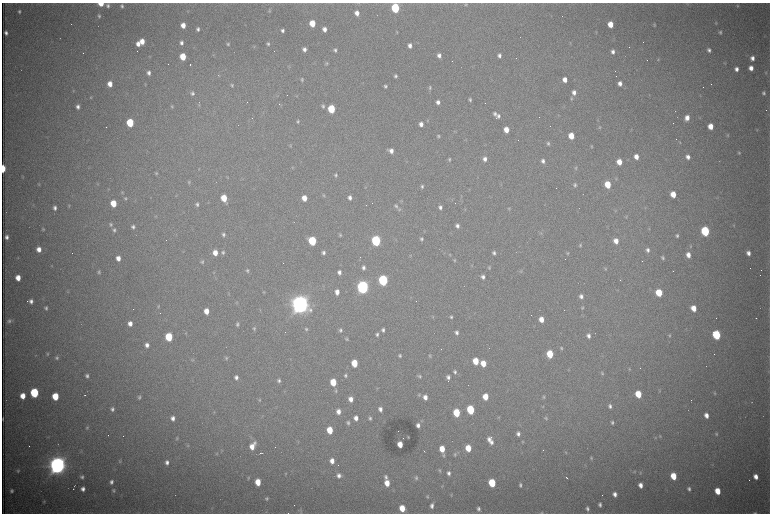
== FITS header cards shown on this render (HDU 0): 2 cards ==
NAXIS1  =                 1536 /fastest changing axis
NAXIS2  =                 1023 /next to fastest changing axis

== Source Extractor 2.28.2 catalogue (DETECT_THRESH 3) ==
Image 1536 x 1023 px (HDU 0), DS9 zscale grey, zoomed out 1/2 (1 PNG px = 2 x 2 image px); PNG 772 x 516 px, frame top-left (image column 1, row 1022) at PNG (2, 3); no overlay
Background 3120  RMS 34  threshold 103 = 3 sigma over >= 5 px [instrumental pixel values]
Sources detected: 455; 95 cannot appear on this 1/2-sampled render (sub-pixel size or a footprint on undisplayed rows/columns) and are not listed; the other 360 listed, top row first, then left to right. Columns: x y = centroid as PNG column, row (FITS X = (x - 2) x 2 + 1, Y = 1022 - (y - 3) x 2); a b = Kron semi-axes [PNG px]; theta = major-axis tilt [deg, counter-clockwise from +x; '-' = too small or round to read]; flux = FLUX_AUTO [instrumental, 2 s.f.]
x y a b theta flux
358 3 4 2 - 4.9e+03
101 4 4 3 - 1.2e+05
466 4 4 4 - 8.6e+03
687 4 4 3 - 4.8e+03
108 5 5 4 - 1.8e+04
122 6 5 4 - 1.7e+04
738 6 4 4 - 8.6e+03
395 8 5 4 - 7.0e+05
269 10 6 4 63 1.2e+04
19 12 4 3 - 1.3e+04
357 13 5 4 - 5.2e+04
99 16 5 4 - 1.5e+04
312 23 5 4 - 1.7e+05
716 23 4 4 - 7.3e+03
610 24 5 4 - 1.2e+05
183 25 5 4 - 6.9e+04
655 25 4 3 - 7.8e+03
198 29 4 3 - 2.0e+04
324 29 5 4 - 4.0e+04
282 30 4 3 - 1.9e+04
397 32 4 3 - 6.1e+03
596 32 4 3 - 4.9e+03
720 32 4 4 - 1.4e+04
6 33 4 3 - 2.2e+04
142 41 5 4 - 8.0e+04
181 43 5 4 - 2.5e+04
570 43 4 2 - 4.7e+03
138 44 5 4 - 4.6e+04
228 44 4 3 - 1.1e+04
268 44 4 3 - 1.3e+04
410 45 4 3 - 3.2e+04
304 49 4 3 - 2.9e+04
335 50 5 4 - 1.7e+04
709 50 4 4 - 2.2e+04
613 52 5 4 - 2.8e+04
214 55 3 2 - 4.2e+03
439 55 5 4 - 3.2e+04
499 55 4 4 - 2.6e+04
150 57 5 3 - 5.5e+03
183 57 5 4 - 1.9e+05
752 58 5 4 - 3.3e+04
658 60 4 3 - 7.0e+03
326 63 5 4 - 9.9e+03
725 63 4 3 - 5.8e+03
190 65 2 1 - 2.0e+05
289 67 4 3 - 5.3e+03
751 68 4 4 - 5.3e+04
736 69 5 4 - 3.4e+04
149 73 5 4 - 2.7e+04
766 73 5 4 - 8.2e+03
395 76 4 3 - 1.6e+04
302 80 5 3 - 1.2e+04
565 80 4 4 - 6.2e+04
620 83 5 4 - 3.9e+04
110 84 5 4 - 6.9e+04
145 85 4 3 - 5.3e+03
232 85 6 4 90 1.3e+04
386 86 4 3 - 1.5e+04
430 87 6 4 -85 1.3e+04
73 91 5 3 - 7.1e+03
574 92 5 4 - 3.6e+04
192 93 6 5 - 1.9e+04
764 93 5 4 - 1.6e+04
296 96 4 4 - 6.2e+03
91 97 4 3 - 7.4e+03
571 99 5 4 - 9.6e+03
470 100 4 3 - 1.4e+04
438 102 4 3 - 2.9e+04
247 103 3 1 - 2.5e+03
279 104 3 2 - 2.6e+03
199 105 4 4 - 7.1e+03
172 106 4 4 - 9.1e+03
323 106 5 4 - 1.4e+04
78 107 5 4 - 2.8e+04
331 109 5 4 - 3.8e+05
495 114 5 5 - 2.1e+04
498 116 5 4 - 2.0e+04
252 118 2 1 - 1.8e+03
687 118 6 4 73 5.7e+04
297 121 4 4 - 1.1e+04
427 121 4 3 - 7.5e+03
130 123 5 4 - 3.9e+05
421 124 5 4 - 4.0e+04
710 126 5 4 - 9.5e+04
599 127 5 4 - 1.2e+04
506 130 5 4 - 8.7e+04
757 130 4 3 - 5.3e+03
728 135 4 3 - 7.8e+03
438 136 4 4 - 1.1e+04
571 136 5 4 - 1.4e+05
680 142 5 3 - 5.3e+03
548 143 5 4 - 1.4e+04
290 146 5 3 - 7.6e+03
591 146 3 3 - 7.4e+03
391 151 6 4 -26 4.4e+04
739 153 4 3 - 9.3e+03
636 157 5 4 - 6.1e+04
688 157 5 4 - 3.3e+04
449 159 4 4 - 1.2e+04
485 159 5 4 - 3.3e+04
543 161 5 4 - 2.7e+04
619 162 5 4 - 8.8e+04
293 167 4 3 - 6.8e+03
576 168 5 4 - 8.7e+03
3 169 5 2 - 2.4e+05
199 169 4 3 - 4.8e+03
156 173 4 4 - 8.9e+03
336 175 5 4 - 1.4e+04
23 177 5 2 - 4.2e+03
227 178 3 2 - 4.4e+03
616 179 5 3 - 7.2e+03
189 182 5 4 - 1.0e+04
39 184 4 3 - 6.8e+03
98 184 4 4 - 6.8e+03
608 184 5 4 - 1.9e+05
501 185 3 2 - 4.7e+03
575 185 5 4 - 1.5e+04
422 186 5 3 - 1.4e+04
108 189 4 3 - 5.7e+03
122 192 4 4 - 7.9e+03
583 194 2 1 - 1.6e+03
673 194 5 4 - 1.1e+05
324 196 5 3 - 9.8e+03
461 196 4 2 - 5.1e+03
125 198 5 4 - 1.0e+04
224 198 6 4 -73 1.6e+05
304 198 5 4 - 8.1e+04
350 198 5 4 - 2.9e+04
401 201 4 3 - 5.9e+03
208 202 3 2 - 3.8e+03
113 203 5 4 - 1.6e+05
197 204 4 4 - 1.6e+04
33 205 4 3 - 5.5e+03
69 206 5 4 - 9.5e+03
396 206 6 5 - 1.7e+04
440 207 5 4 - 2.4e+04
55 208 5 4 - 2.6e+04
399 209 4 4 - 7.8e+03
465 209 3 2 - 3.8e+03
509 209 5 4 - 7.7e+03
616 210 4 2 - 3.8e+03
156 216 4 3 - 5.9e+03
626 217 4 3 - 5.6e+03
110 224 5 5 - 1.5e+04
733 225 4 3 - 4.9e+03
457 226 5 4 - 2.5e+04
133 227 5 4 - 2.0e+04
649 228 3 3 - 5.3e+03
43 229 4 4 - 8.5e+03
114 230 5 5 - 1.7e+04
705 231 5 4 - 8.1e+05
540 233 5 4 - 9.9e+03
223 235 6 4 -84 1.7e+04
340 235 5 4 - 9.8e+03
677 236 4 4 - 1.5e+04
7 237 4 3 - 2.6e+04
421 239 5 4 - 1.5e+04
312 241 5 4 - 5.0e+05
376 241 5 4 - 1.1e+06
616 241 5 4 - 6.4e+04
580 245 5 4 - 1.1e+04
690 246 5 4 - 8.3e+03
39 249 5 4 - 5.6e+04
439 249 2 1 - 2.1e+03
648 250 5 4 - 2.2e+04
183 251 3 3 - 4.4e+03
223 252 5 5 - 1.5e+04
323 252 4 3 - 2.0e+04
215 253 5 4 - 7.3e+04
494 253 4 4 - 1.8e+04
568 253 4 4 - 9.4e+03
748 253 5 4 - 3.6e+04
450 255 4 3 - 5.9e+03
688 255 5 4 - 5.7e+04
410 256 5 3 - 6.0e+03
18 258 3 2 - 3.8e+03
118 258 5 4 - 5.4e+04
663 258 5 4 - 1.3e+04
454 260 5 4 - 9.3e+03
202 262 4 4 - 1.0e+04
472 265 5 4 - 7.7e+03
51 266 4 3 - 5.3e+03
363 267 5 4 - 2.3e+04
489 267 5 4 - 9.5e+03
605 269 5 3 - 8.2e+03
247 271 5 4 - 1.1e+04
521 271 5 3 - 7.0e+03
99 272 5 4 - 1.3e+04
339 272 5 4 - 2.8e+04
214 273 4 3 - 5.6e+03
483 277 5 4 - 2.7e+04
18 278 5 4 - 8.3e+04
383 280 5 5 - 1.2e+06
363 287 6 5 - 3.0e+06
68 292 3 3 - 5.6e+03
264 292 4 4 - 6.8e+03
337 292 5 4 - 4.9e+04
659 293 5 4 - 2.6e+05
229 294 4 3 - 5.5e+03
581 296 5 4 - 2.6e+04
31 301 4 3 - 2.8e+04
237 303 4 3 - 7.1e+03
300 304 8 7 - 7.4e+06
158 306 5 4 - 8.8e+03
46 308 4 4 - 1.6e+04
582 308 4 4 - 9.5e+03
693 308 5 4 - 9.9e+04
260 310 4 3 - 5.5e+03
206 311 5 4 - 8.7e+04
433 317 5 3 - 7.0e+03
451 317 5 4 - 1.4e+04
756 318 2 1 - 3.6e+03
541 319 5 4 - 8.2e+04
9 321 5 3 - 1.7e+04
130 324 5 4 - 5.0e+04
237 324 6 4 86 1.7e+04
254 329 5 4 - 1.1e+04
306 329 5 4 - 1.3e+04
340 330 5 4 - 1.6e+04
383 330 4 4 - 2.0e+04
456 332 5 4 - 2.3e+04
186 333 4 3 - 4.8e+03
561 333 3 1 - 2.2e+03
377 334 5 4 - 1.8e+04
716 335 5 4 - 6.1e+05
588 336 5 4 - 3.1e+04
669 336 5 4 - 9.2e+03
169 337 5 4 - 3.7e+05
347 339 4 4 - 9.1e+03
147 345 4 4 - 3.4e+04
561 348 5 4 - 1.1e+04
47 354 5 4 - 1.1e+04
550 354 5 4 - 2.3e+05
400 355 4 3 - 1.2e+04
430 356 4 4 - 9.1e+03
57 358 6 5 - 1.7e+04
226 358 6 4 71 1.1e+04
193 360 4 4 - 7.2e+03
476 361 5 4 - 1.8e+05
354 363 5 4 - 2.2e+05
483 363 5 4 - 1.1e+05
629 369 5 3 - 7.3e+03
455 372 5 4 - 1.7e+04
602 373 5 4 - 1.1e+04
345 375 5 3 - 1.3e+04
87 376 4 3 - 1.8e+04
419 376 6 4 -29 1.6e+04
236 377 5 4 - 2.7e+04
448 377 5 4 - 2.4e+04
279 380 5 4 - 1.8e+04
333 382 5 4 - 2.0e+05
377 388 4 3 - 4.6e+03
336 391 5 4 - 1.1e+04
659 391 4 3 - 6.3e+03
34 393 5 5 - 7.0e+05
715 393 4 3 - 8.3e+03
638 394 5 4 - 1.9e+05
84 395 2 1 - 2.9e+03
419 395 5 4 - 1.0e+04
23 396 5 4 - 9.2e+04
55 396 5 4 - 2.4e+05
139 397 5 3 - 1.2e+04
425 397 5 4 - 4.3e+04
485 397 5 4 - 1.2e+05
543 397 5 3 - 1.1e+04
351 399 5 4 - 5.1e+04
259 400 5 4 - 8.5e+03
543 406 3 2 - 4.1e+03
610 406 6 4 -72 2.3e+04
112 409 5 4 - 2.0e+04
380 409 5 4 - 3.2e+04
470 410 5 4 - 5.1e+05
338 411 5 4 - 4.6e+04
214 412 4 3 - 5.3e+03
456 413 5 4 - 3.0e+05
706 415 5 4 - 5.1e+04
498 417 4 3 - 6.2e+03
173 418 5 4 - 3.6e+04
356 418 5 4 - 4.6e+04
370 418 5 4 - 1.6e+04
546 418 5 4 - 1.1e+04
3 419 4 1 - 5.6e+03
612 422 5 4 - 1.6e+04
348 423 4 4 - 1.4e+04
472 424 2 1 - 2.0e+03
418 425 4 3 - 2.9e+04
87 428 4 4 - 9.3e+03
330 430 5 4 - 1.8e+05
518 434 5 4 - 2.6e+04
716 434 5 4 - 9.5e+03
108 435 2 1 - 6.3e+03
660 436 5 4 - 8.5e+03
408 437 2 2 - 4.5e+03
491 437 2 1 - 1.4e+05
177 438 4 4 - 8.1e+03
655 438 5 4 - 9.1e+03
490 441 9 4 -55 4.9e+04
298 442 3 2 - 4.0e+03
523 442 4 3 - 7.2e+03
400 444 5 4 - 9.7e+04
188 445 4 3 - 6.7e+03
252 446 8 5 63 8.9e+04
468 448 5 4 - 1.6e+05
442 449 5 4 - 1.3e+05
543 450 2 1 - 4.6e+03
81 451 5 4 - 8.9e+03
424 451 3 1 - 3.8e+03
566 452 4 3 - 5.5e+03
260 453 4 1 - 4.4e+03
217 454 5 3 - 6.6e+03
444 455 5 4 - 1.1e+04
455 455 6 4 83 1.3e+04
591 458 5 4 - 9.0e+03
120 461 4 4 - 8.0e+03
332 461 5 4 - 5.7e+04
167 462 5 4 - 2.9e+04
57 465 8 7 - 6.8e+06
440 470 5 4 - 1.1e+04
18 471 4 4 - 1.1e+04
634 472 4 4 - 7.6e+03
449 473 5 4 - 2.5e+04
640 473 4 3 - 6.0e+03
285 474 5 3 - 6.2e+03
339 475 6 5 - 3.2e+04
673 476 5 4 - 1.7e+05
82 477 5 5 - 2.0e+04
386 477 6 5 - 2.1e+04
756 477 5 4 - 5.4e+04
248 478 4 3 - 8.9e+03
416 478 6 5 - 1.6e+04
567 478 3 1 - 1.0e+04
111 482 5 4 - 2.5e+04
258 482 5 4 - 1.4e+05
387 483 6 4 -81 1.0e+05
492 483 5 4 - 3.6e+05
520 485 5 4 - 1.7e+04
640 485 5 4 - 4.9e+04
74 486 3 1 - 3.1e+03
442 486 5 3 - 6.8e+03
73 488 2 1 - 3.6e+03
83 489 5 4 - 3.3e+04
689 489 5 4 - 2.0e+04
114 490 5 5 - 1.2e+04
11 491 3 3 - 1.4e+04
718 491 5 4 - 1.4e+05
615 494 5 4 - 3.6e+04
451 495 4 2 - 5.0e+03
427 497 5 3 - 9.4e+03
267 498 4 4 - 1.4e+04
44 501 5 3 - 7.4e+03
600 505 4 3 - 1.9e+04
432 506 6 4 78 2.8e+04
402 508 5 4 - 1.5e+05
478 509 5 4 - 2.3e+04
587 509 5 4 - 1.9e+04
300 511 7 4 73 1.1e+04
266 512 4 2 - 4.4e+03
137 513 5 2 - 4.8e+03
542 513 6 3 8 9.2e+03
755 513 5 3 - 1.1e+04
At the frame edge (FLAGS 8, measured only in part): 7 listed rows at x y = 358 3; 101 4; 3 169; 3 419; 137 513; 542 513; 755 513
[95 sub-pixel or undisplayed-footprint detections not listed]